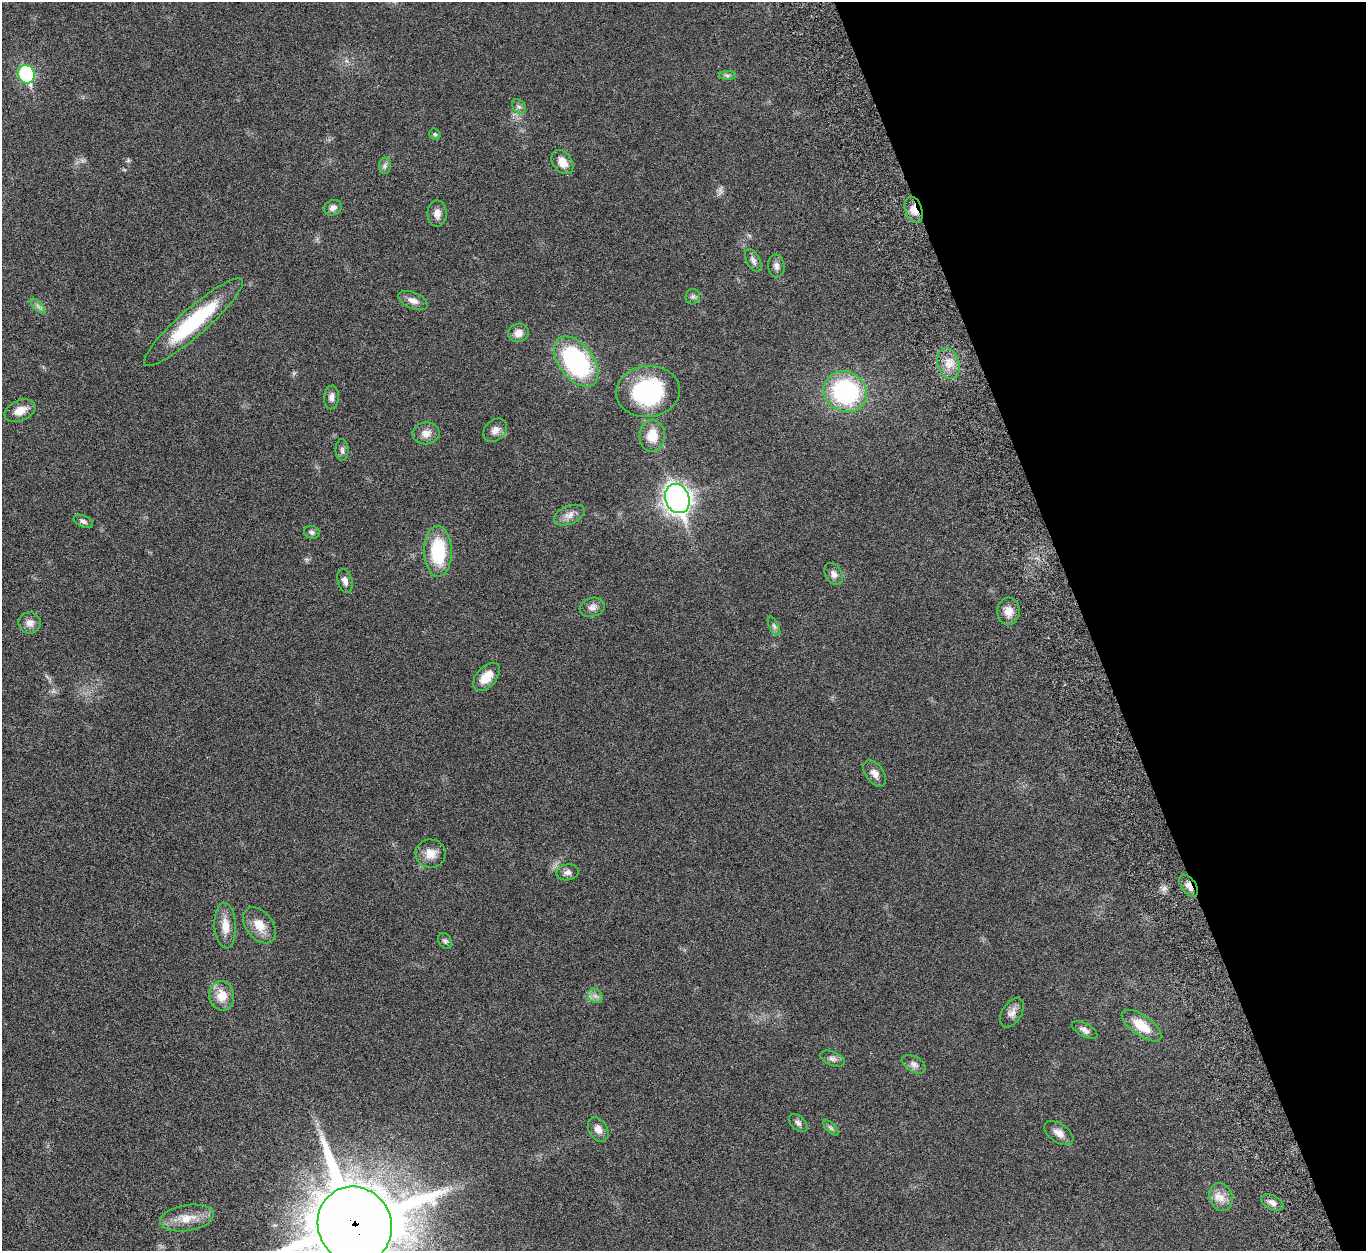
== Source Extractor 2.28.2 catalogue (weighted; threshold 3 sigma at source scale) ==
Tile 12 of 4 x 4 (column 4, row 3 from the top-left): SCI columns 4204-5567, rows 1580-2828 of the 5676 x 5537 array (HDU 1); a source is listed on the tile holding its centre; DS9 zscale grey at full resolution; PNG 1368 x 1253 px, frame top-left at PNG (2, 2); each listed source drawn as its Kron ellipse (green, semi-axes under 4 px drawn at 4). Shown black and unused: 20% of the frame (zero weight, under 5 of 10 exposures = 6% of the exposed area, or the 3 px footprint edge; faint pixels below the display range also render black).
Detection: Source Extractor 2.28.2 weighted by HDU 2 'WHT'; one run over the whole footprint, this tile lists its part. Background 0.0277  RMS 0.0018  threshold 0.00725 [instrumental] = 3 sigma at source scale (4.09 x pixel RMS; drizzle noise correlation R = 1.36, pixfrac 0.8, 0.05/0.05 arcsec/px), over >= 5 px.
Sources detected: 60; all 60 listed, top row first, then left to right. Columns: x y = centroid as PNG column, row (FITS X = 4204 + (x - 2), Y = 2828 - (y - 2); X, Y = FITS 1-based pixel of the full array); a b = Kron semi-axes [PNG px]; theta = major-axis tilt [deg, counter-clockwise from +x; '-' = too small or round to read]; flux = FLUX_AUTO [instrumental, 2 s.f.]
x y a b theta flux
26 74 9 8 - 18
727 75 8 4 -1 0.36
519 107 8 6 -52 0.42
435 134 6 5 - 0.25
562 162 13 9 -53 1.8
385 166 8 5 83 0.45
333 208 9 7 26 0.82
914 210 14 8 -71 1.7
437 214 13 9 -89 1.1
753 260 12 6 -62 0.63
776 266 11 8 -85 0.71
693 297 8 7 - 0.45
413 301 15 8 -23 1.1
38 306 10 3 -45 0.43
193 322 64 13 41 14
518 333 10 9 - 1.3
576 362 29 17 -52 24
948 364 16 11 -74 2
648 391 32 25 5 16
845 392 22 20 -28 20
331 397 12 7 86 0.74
20 411 16 10 23 1.8
495 430 13 10 42 1
426 433 13 11 7 1.3
652 436 16 13 86 2.9
342 450 11 6 -89 0.52
677 499 15 12 -68 95
569 515 16 9 22 1.2
83 521 10 6 -24 0.51
312 532 8 6 -15 0.43
438 551 25 14 -90 9.6
834 574 11 8 -61 0.87
345 581 12 7 -74 0.77
592 607 13 9 17 0.89
1008 611 14 11 86 1.6
30 623 11 10 - 1.1
774 626 11 4 -64 0.42
486 677 17 9 48 2.4
875 773 15 8 -55 1.1
431 854 15 14 - 1.9
567 872 11 8 9 0.72
1189 886 12 7 -53 1
259 925 20 13 -52 2.5
225 926 23 11 -87 2.2
445 941 8 6 -60 0.37
222 996 15 12 -85 2.7
595 996 8 6 -45 0.63
1012 1013 16 9 57 1.1
1142 1026 23 10 -35 3.6
1085 1030 14 6 -28 0.73
832 1059 13 7 -21 0.68
914 1064 13 7 -30 0.74
798 1123 11 7 -42 0.57
831 1128 10 4 -45 0.38
598 1129 13 9 -59 1.2
1059 1133 16 9 -34 1.3
1221 1197 14 11 -75 1.6
1272 1203 12 7 -25 0.81
187 1218 27 13 9 3
355 1225 39 36 -58 1300
Overlapping masked pixels (flux is a lower limit): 3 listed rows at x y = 914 210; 1189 886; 355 1225
Isophote crosses this tile's border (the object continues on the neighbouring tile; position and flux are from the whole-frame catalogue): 1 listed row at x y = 355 1225